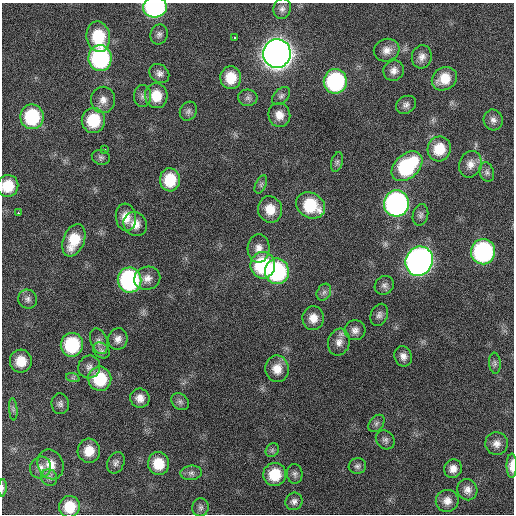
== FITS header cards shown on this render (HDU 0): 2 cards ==
NAXIS1  =                  512 / Axis length
NAXIS2  =                  512 / Axis length

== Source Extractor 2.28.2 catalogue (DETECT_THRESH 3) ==
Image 512 x 512 px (HDU 0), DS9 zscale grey, 1 PNG px = 1 image px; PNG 516 x 516 px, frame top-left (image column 1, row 512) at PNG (2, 3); each listed source drawn as its Kron ellipse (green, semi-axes under 4 px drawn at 4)
Background 404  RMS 11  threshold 32.7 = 3 sigma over >= 5 px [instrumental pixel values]
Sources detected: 94; all 94 listed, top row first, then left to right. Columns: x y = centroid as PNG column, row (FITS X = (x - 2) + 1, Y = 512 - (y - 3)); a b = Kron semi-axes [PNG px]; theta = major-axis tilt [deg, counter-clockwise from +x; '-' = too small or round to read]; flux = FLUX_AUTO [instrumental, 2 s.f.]
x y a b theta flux
155 7 12 10 3 1.3e+05
282 9 10 8 69 3.5e+03
159 34 10 8 70 2.8e+03
98 37 15 12 -81 3.0e+04
235 37 3 3 - 1.6e+04
387 50 13 11 18 6.2e+03
277 53 14 13 - 1.1e+06
422 57 12 10 76 4.9e+03
100 58 13 11 -88 9.8e+04
394 71 10 10 - 4.7e+03
159 73 11 8 -40 3.6e+03
231 78 11 10 - 1.6e+04
444 79 13 11 33 1.4e+04
335 81 12 11 - 9.1e+04
143 96 11 8 89 3.2e+03
156 96 12 11 - 1.5e+04
281 96 11 7 45 2.4e+03
248 98 9 8 - 2.9e+03
103 100 13 12 - 6.3e+03
406 105 10 8 29 3.2e+03
188 111 10 8 59 2.4e+03
279 115 12 11 - 7.5e+03
32 117 12 11 - 4.8e+04
93 120 12 11 - 3.0e+04
493 120 10 9 - 3.7e+03
104 149 3 3 - 1.8e+04
439 149 12 11 - 1.7e+04
101 157 9 7 -15 2.2e+03
337 162 10 5 75 1.8e+03
470 164 13 11 68 6.4e+03
407 166 18 12 42 6.4e+04
487 172 10 7 -72 2.5e+03
170 180 11 10 - 2.4e+04
261 184 10 5 64 2.0e+03
8 186 11 10 - 1.8e+04
396 203 13 12 - 2.4e+05
311 205 15 12 -32 3.4e+04
270 209 13 12 - 1.2e+04
18 213 3 2 - 2.6e+03
420 215 11 7 77 2.8e+03
126 217 13 10 -83 9.6e+03
135 224 12 11 - 7.8e+03
74 240 17 10 68 2.1e+04
259 248 14 11 86 6.5e+03
483 252 12 12 - 1.3e+05
419 261 15 13 64 4.2e+05
263 265 13 12 - 5.7e+04
277 271 13 12 - 9.0e+04
147 278 13 11 20 6.1e+03
129 280 12 12 - 1.2e+05
384 285 10 9 - 3.0e+03
324 292 9 6 61 2.6e+03
28 299 10 9 - 3.3e+03
379 315 11 8 67 3.2e+03
313 318 12 10 87 8.2e+03
355 330 10 10 - 4.2e+03
118 339 11 9 72 4.8e+03
99 341 13 8 -70 4.4e+03
339 342 13 10 73 6.1e+03
72 345 12 11 - 4.7e+04
101 351 9 7 -37 2.7e+03
403 356 10 8 -70 4.5e+03
21 361 11 11 - 1.3e+04
495 363 10 6 -85 2.2e+03
89 367 11 11 - 4.5e+03
277 369 13 11 -88 1.0e+04
73 378 7 4 -18 1.4e+03
100 379 12 11 - 3.2e+04
140 398 10 9 - 6.1e+03
180 402 9 7 -40 2.7e+03
60 404 10 8 -85 2.7e+03
13 409 11 3 -85 1.4e+03
376 423 10 6 51 2.2e+03
385 440 10 8 -46 2.9e+03
497 443 11 11 - 5.0e+03
272 450 7 6 - 1.9e+03
89 451 12 11 - 1.2e+04
116 463 11 8 66 2.9e+03
51 464 15 12 -66 9.6e+03
158 464 11 10 - 1.6e+04
357 466 9 8 - 2.4e+03
512 466 12 5 89 6.0e+03
40 467 11 10 - 4.9e+03
453 469 9 8 - 5.4e+03
191 473 11 7 5 3.2e+03
275 474 11 11 - 2.2e+04
295 474 10 7 -86 2.6e+03
49 477 8 8 - 3.0e+03
2 488 8 3 86 1.3e+03
467 490 11 10 - 4.7e+03
294 501 9 8 - 3.1e+03
447 501 11 11 - 6.1e+03
69 507 10 10 - 1.8e+04
200 507 9 8 - 2.6e+03
At the frame edge (FLAGS 8, measured only in part): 4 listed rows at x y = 155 7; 8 186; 512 466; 2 488